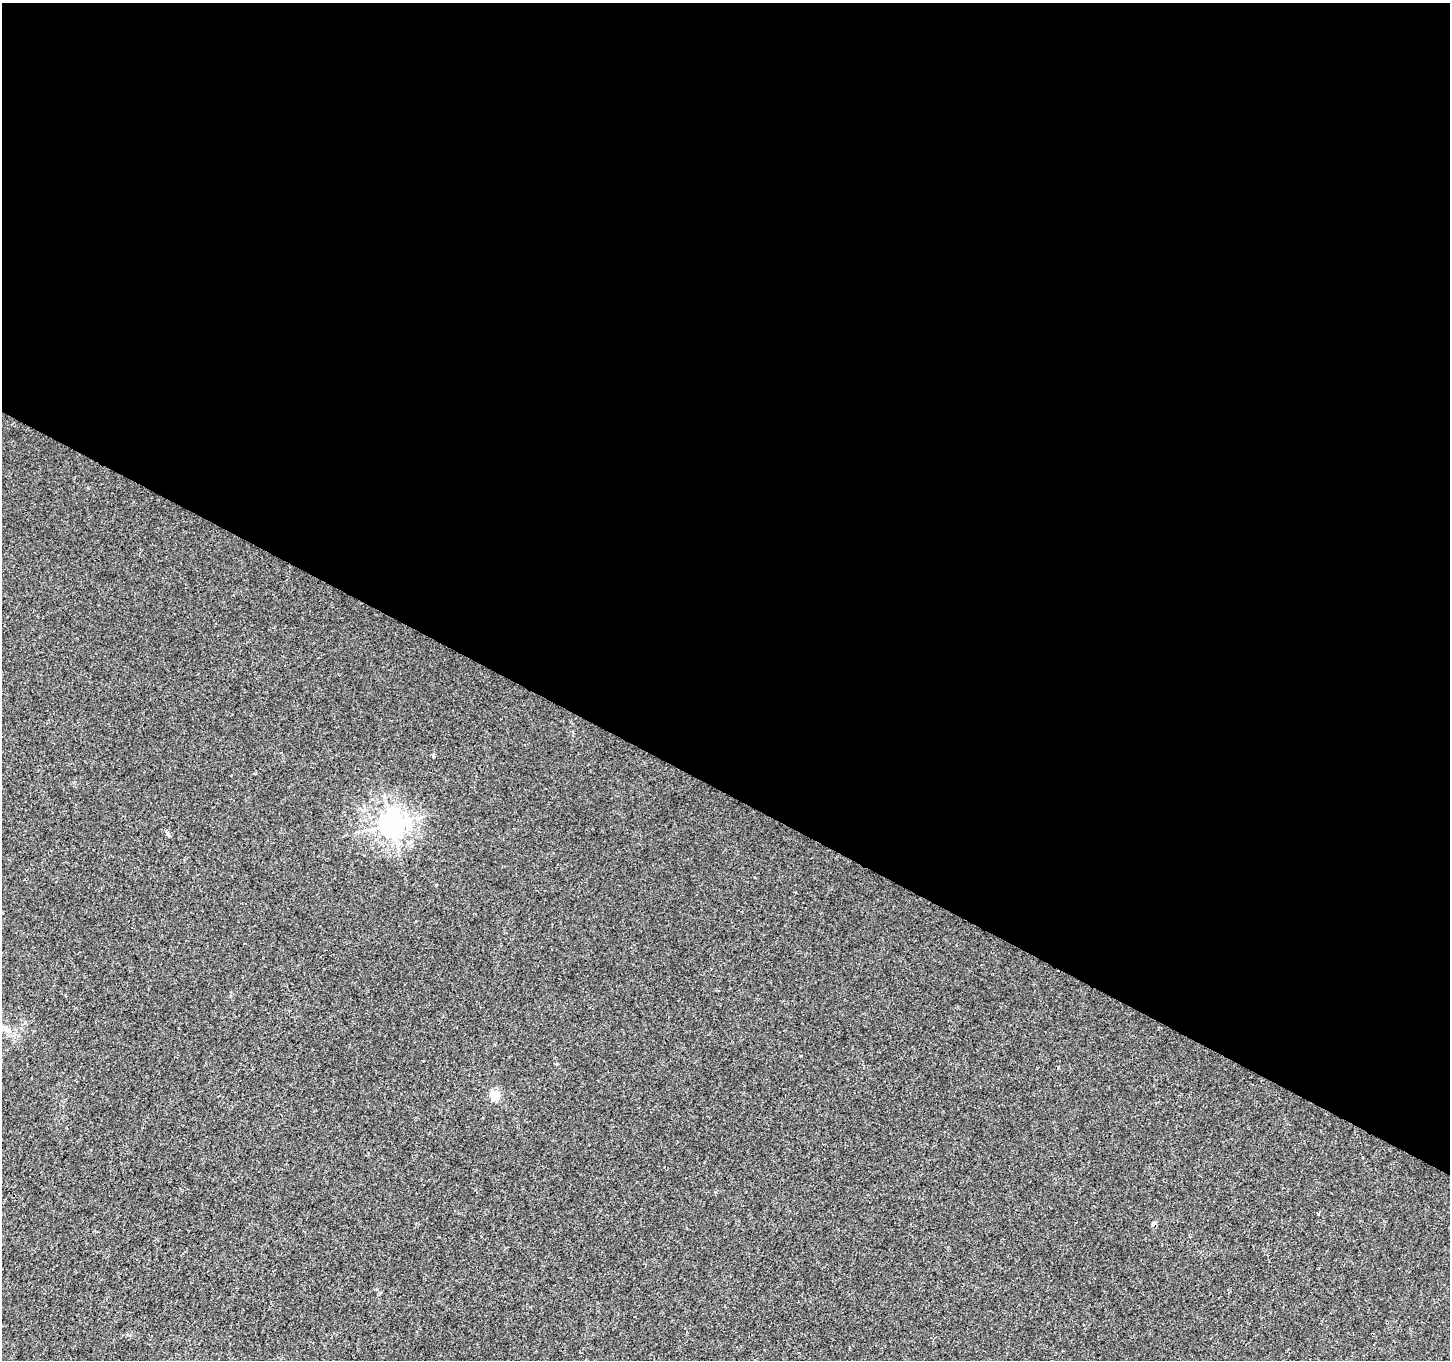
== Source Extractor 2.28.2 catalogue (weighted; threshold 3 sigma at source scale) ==
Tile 3 of 4 x 4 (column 3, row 1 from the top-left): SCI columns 2907-4354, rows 4337-5694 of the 5803 x 5892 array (HDU 1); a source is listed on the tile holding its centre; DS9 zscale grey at full resolution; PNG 1452 x 1362 px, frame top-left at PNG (2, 3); no overlay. Shown black and unused: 58% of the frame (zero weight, under 3 of 4 exposures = <1% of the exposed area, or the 3 px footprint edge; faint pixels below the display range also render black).
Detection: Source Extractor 2.28.2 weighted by HDU 2 'WHT'; one run over the whole footprint, this tile lists its part. Background 0.00181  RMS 0.0022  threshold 0.00977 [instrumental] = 3 sigma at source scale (4.5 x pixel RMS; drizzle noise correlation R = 1.50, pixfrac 1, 0.0396/0.0396 arcsec/px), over >= 5 px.
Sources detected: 5; all 5 listed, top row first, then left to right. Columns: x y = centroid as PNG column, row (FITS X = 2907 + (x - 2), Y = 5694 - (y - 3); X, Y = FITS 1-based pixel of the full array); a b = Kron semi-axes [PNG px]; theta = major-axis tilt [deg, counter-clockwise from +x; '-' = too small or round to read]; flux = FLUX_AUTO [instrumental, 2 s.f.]
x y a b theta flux
433 756 4 4 - 0.24
391 824 8 8 - 180
436 885 4 2 - 0.16
495 1095 5 5 - 13
1154 1224 7 5 45 0.51
Overlapping masked pixels (flux is a lower limit): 1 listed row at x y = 1154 1224